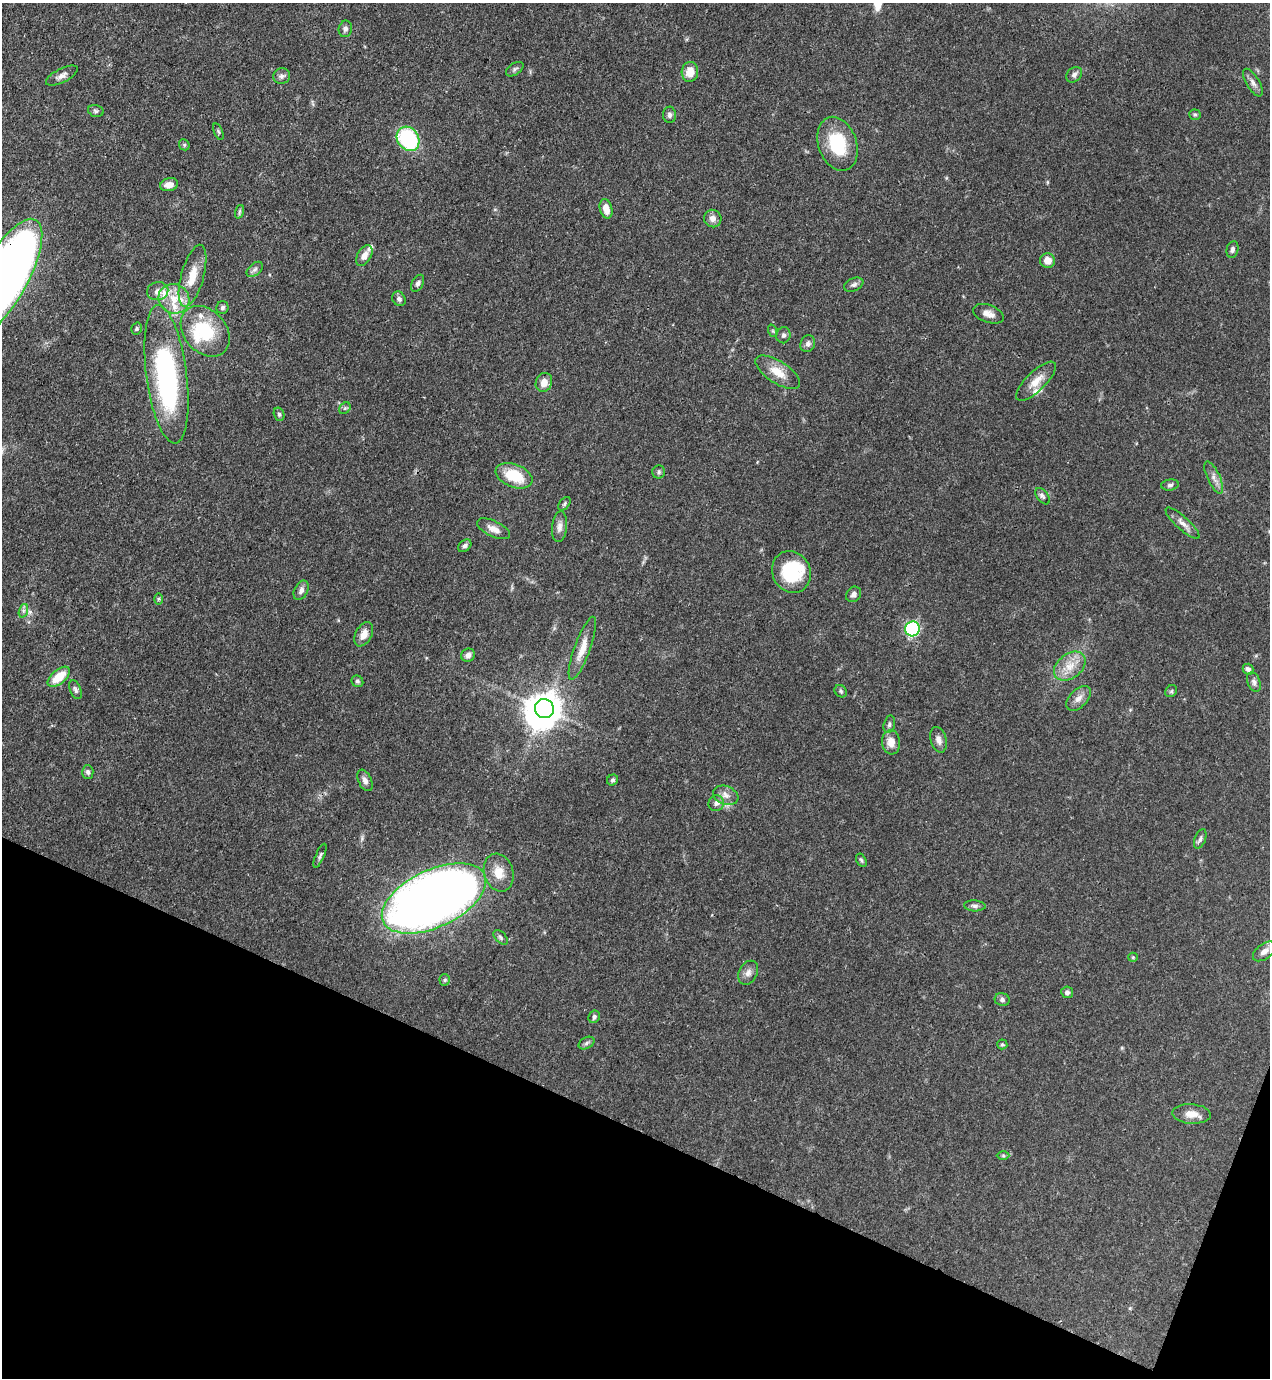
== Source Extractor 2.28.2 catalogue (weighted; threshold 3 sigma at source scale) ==
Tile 15 of 4 x 4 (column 3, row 4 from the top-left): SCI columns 2757-4024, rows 41-1416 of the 5646 x 5587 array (HDU 1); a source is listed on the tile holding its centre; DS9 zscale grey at full resolution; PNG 1272 x 1380 px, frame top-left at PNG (2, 3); each listed source drawn as its Kron ellipse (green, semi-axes under 4 px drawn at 4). Shown black and unused: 19% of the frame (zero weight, under 3 of 4 exposures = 7% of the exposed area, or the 3 px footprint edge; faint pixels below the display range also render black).
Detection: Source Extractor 2.28.2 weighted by HDU 2 'WHT'; one run over the whole footprint, this tile lists its part. Background 0.071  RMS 0.0036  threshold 0.0161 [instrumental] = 3 sigma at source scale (4.5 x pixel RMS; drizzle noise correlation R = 1.50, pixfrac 1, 0.05/0.05 arcsec/px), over >= 5 px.
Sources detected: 106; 3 inside a brighter object's white glare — neither listed nor drawn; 6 inside a brighter listed object's ellipse — not listed separately; the other 97 listed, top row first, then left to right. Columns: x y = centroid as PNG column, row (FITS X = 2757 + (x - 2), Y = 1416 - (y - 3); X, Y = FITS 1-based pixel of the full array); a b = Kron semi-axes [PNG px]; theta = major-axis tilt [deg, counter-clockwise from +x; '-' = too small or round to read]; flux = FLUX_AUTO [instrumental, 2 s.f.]
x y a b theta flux
345 29 8 6 79 1.2
515 69 10 5 34 0.88
690 72 10 8 85 4.8
1074 75 9 6 43 1.2
62 76 17 7 27 1.9
282 76 8 7 - 1.3
1253 83 15 6 -58 1.8
96 111 8 5 -16 0.77
670 115 8 6 -89 1.1
1195 115 6 5 - 0.54
218 132 9 3 -69 0.48
408 139 13 10 -55 35
838 144 28 19 -71 18
184 145 6 5 - 0.51
169 185 9 6 14 2.7
606 209 10 6 -74 3.4
239 212 7 4 72 0.62
713 218 9 8 - 2
1232 249 8 5 78 1.2
364 256 11 7 60 2.8
1047 261 7 7 - 3.1
255 269 9 6 41 1.1
193 276 32 11 74 8.1
4 277 65 23 61 440
418 283 9 5 62 1.1
854 285 10 6 24 1.3
158 291 10 9 - 2.1
174 299 16 14 -27 7.6
399 299 8 6 -53 1
222 307 6 6 - 0.87
988 314 16 8 -20 2.5
137 329 6 5 - 0.55
205 331 28 21 -48 20
773 331 6 4 -71 0.46
783 335 8 7 - 1.1
808 344 8 7 - 1.3
778 372 25 11 -33 5.9
166 374 70 20 -83 81
1036 381 26 9 44 4.8
544 382 10 8 66 3.3
345 408 6 5 - 0.67
279 414 7 5 -75 0.72
659 472 6 6 - 0.82
514 476 19 11 -21 12
1214 477 17 6 -65 2.3
1170 485 9 5 8 0.86
1042 496 9 5 -52 0.96
564 504 8 5 50 0.63
1183 523 22 6 -42 2.4
559 527 15 7 84 2.2
494 529 18 7 -25 2.9
465 546 7 5 41 1
791 572 21 19 -64 19
301 590 10 6 64 1.6
854 594 8 7 - 1.4
158 599 6 4 89 0.48
23 611 7 4 71 0.87
913 629 7 7 - 47
364 634 13 8 62 3.3
582 648 33 8 70 5.7
468 655 7 6 - 1.3
1070 666 18 12 38 5.8
1248 669 5 5 - 1.1
59 677 13 7 40 7.8
357 681 6 5 - 0.72
1254 682 10 6 -69 1.3
75 690 10 5 -67 0.93
841 691 7 5 -47 0.7
1171 691 6 5 - 0.64
1079 698 15 9 46 2.5
544 709 10 9 - 470
889 724 9 5 76 0.94
939 740 13 8 -75 2.1
891 742 12 9 -84 3.6
88 772 7 5 -87 1.1
365 780 11 6 -66 1.7
613 780 6 5 - 0.65
726 795 13 9 -21 2.4
716 803 8 7 - 1.4
1200 839 10 5 69 1
320 856 13 4 67 0.93
861 860 7 4 -59 0.57
499 873 19 14 -73 5.5
434 898 56 28 25 410
975 906 11 5 -4 1.1
501 937 9 5 -46 0.87
1264 951 13 7 36 2.3
1133 957 5 5 - 0.41
748 973 12 9 61 2.1
445 980 5 5 - 0.57
1067 992 6 6 - 1.1
1002 1000 7 6 - 0.97
594 1017 6 5 - 0.92
586 1043 8 5 28 0.85
1002 1044 5 5 - 0.55
1191 1114 19 10 -4 3.8
1003 1156 6 4 -1 0.51
Overlapping masked pixels (flux is a lower limit): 1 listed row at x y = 4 277
Isophote crosses this tile's border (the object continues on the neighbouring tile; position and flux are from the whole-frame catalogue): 1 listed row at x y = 4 277